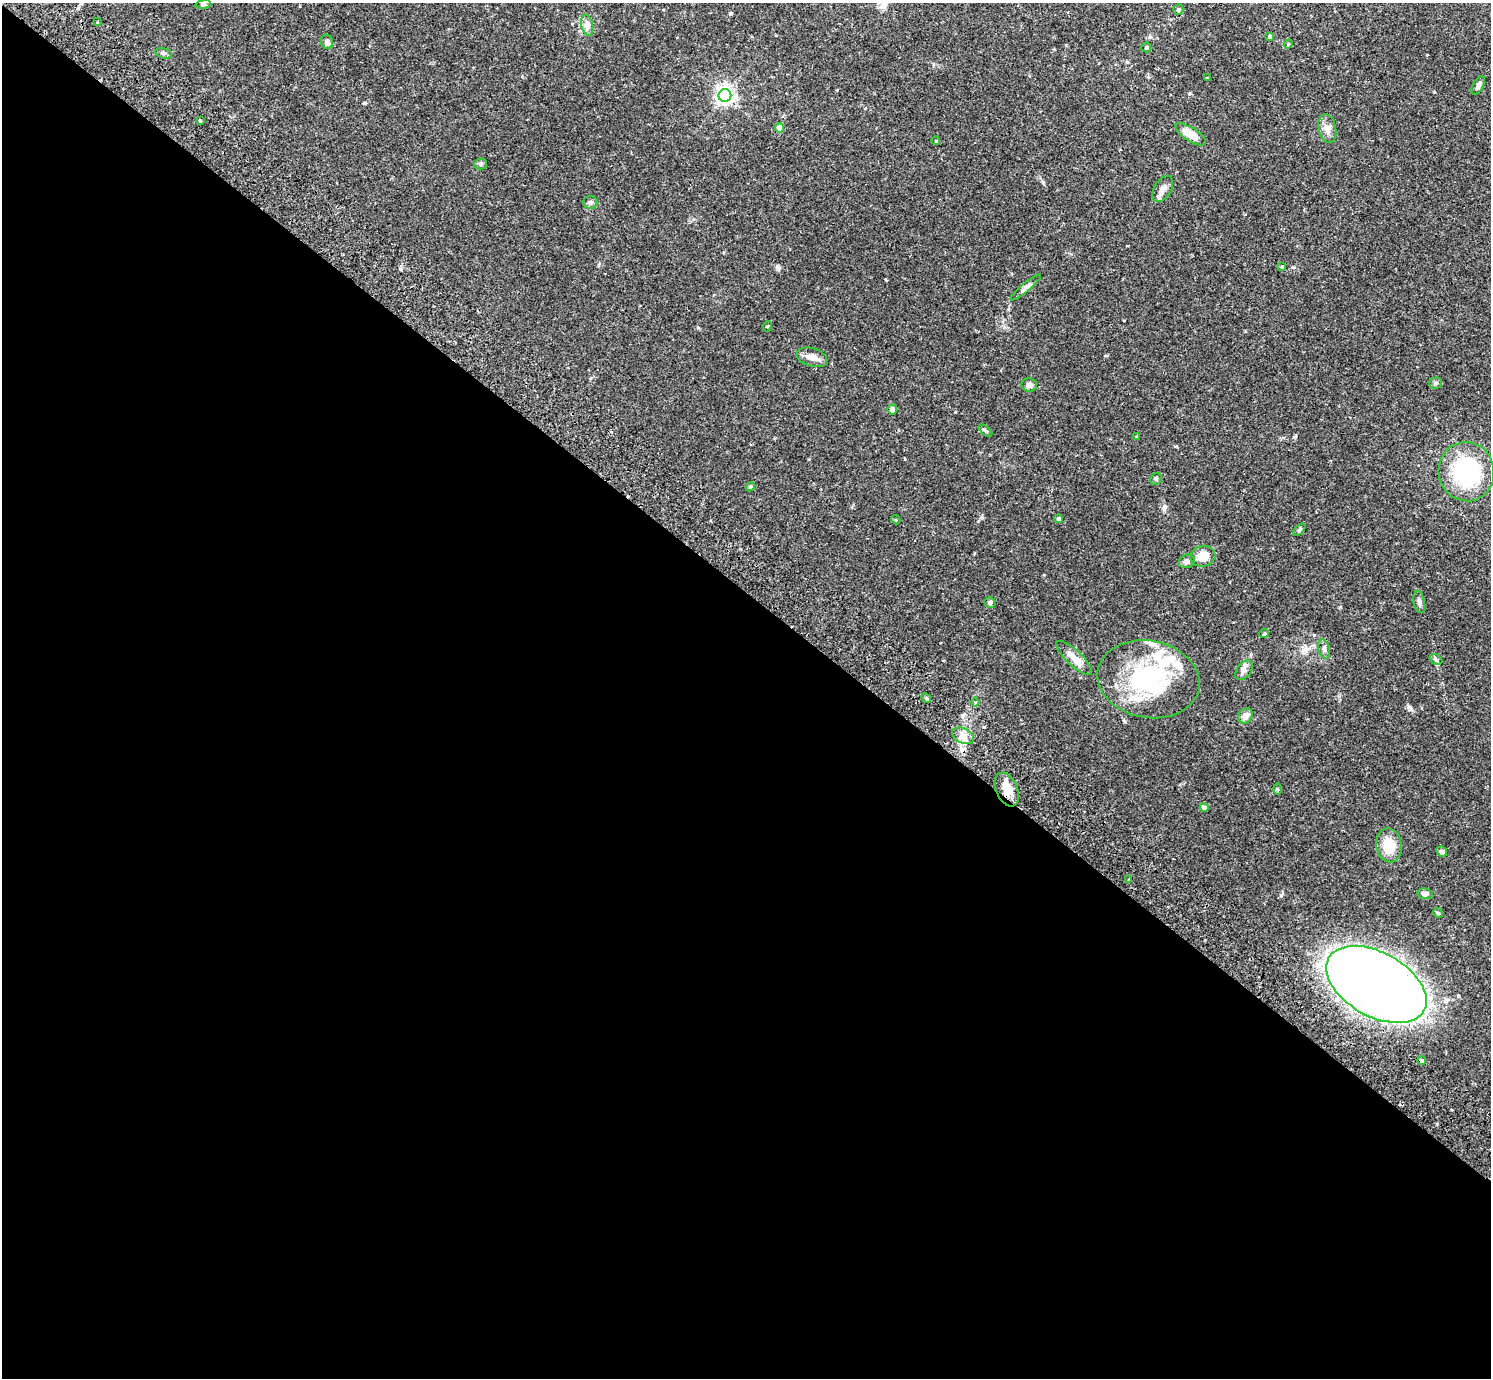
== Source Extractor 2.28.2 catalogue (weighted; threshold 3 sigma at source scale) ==
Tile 14 of 4 x 4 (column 2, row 4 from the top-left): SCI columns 1529-3017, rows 203-1578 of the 6033 x 6050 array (HDU 1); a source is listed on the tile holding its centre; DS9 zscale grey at full resolution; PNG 1493 x 1380 px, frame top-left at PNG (2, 3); each listed source drawn as its Kron ellipse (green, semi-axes under 4 px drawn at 4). Shown black and unused: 57% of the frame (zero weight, under 2 of 3 exposures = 3% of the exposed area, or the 3 px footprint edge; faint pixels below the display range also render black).
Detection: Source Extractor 2.28.2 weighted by HDU 2 'WHT'; one run over the whole footprint, this tile lists its part. Background 0.0961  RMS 0.0062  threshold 0.0281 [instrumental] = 3 sigma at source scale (4.5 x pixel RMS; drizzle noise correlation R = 1.50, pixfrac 1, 0.05/0.05 arcsec/px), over >= 5 px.
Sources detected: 65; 2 cosmic-ray / hot-pixel residue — neither listed nor drawn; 4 inside a brighter listed object's ellipse — not listed separately; the other 59 listed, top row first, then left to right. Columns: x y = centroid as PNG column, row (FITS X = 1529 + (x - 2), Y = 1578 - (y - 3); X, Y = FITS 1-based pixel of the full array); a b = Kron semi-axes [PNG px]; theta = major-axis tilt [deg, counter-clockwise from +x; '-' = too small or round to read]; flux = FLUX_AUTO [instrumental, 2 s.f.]
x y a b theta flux
203 4 8 4 9 0.86
1178 10 5 5 - 1.4
97 22 3 2 - 0.75
587 25 10 6 -77 2.4
1270 36 4 4 - 1.3
327 42 7 6 - 2.5
1288 44 4 4 - 0.67
1146 48 5 5 - 1.1
163 53 8 5 -17 1.2
1207 77 3 2 - 0.71
1478 85 10 5 61 1.9
725 95 6 6 - 250
200 120 3 2 - 0.86
780 128 4 4 - 8.4
1327 128 14 8 -78 4.1
1191 134 17 6 -32 9.2
936 141 4 3 - 0.44
481 164 6 5 - 1.1
1163 189 14 8 59 3.7
590 202 7 6 - 1.6
1282 266 4 3 - 0.61
1026 288 19 4 40 2.4
768 326 5 3 - 0.54
812 357 16 9 -17 4.9
1435 383 6 5 - 1.1
1029 385 8 6 -12 2.3
892 409 5 4 - 3
985 431 8 4 -39 0.99
1136 437 4 3 - 1
1466 472 30 27 -81 61
1156 479 6 5 - 0.92
750 487 5 3 - 0.6
1058 519 4 4 - 0.99
896 520 4 3 - 0.65
1299 530 7 4 45 0.95
1203 556 12 10 14 9
1187 561 8 6 24 1.9
990 602 5 5 - 1.3
1419 602 11 5 -78 2.1
1264 634 5 4 - 1.1
1324 649 10 5 -75 1.8
1074 658 23 7 -43 6.8
1436 659 7 5 -31 1.1
1244 670 11 7 53 2.5
1149 679 51 38 -10 71
926 698 5 4 - 0.93
975 702 4 4 - 1
1245 716 8 6 50 4
963 736 11 7 -26 4
1277 789 6 4 -89 0.69
1007 790 18 10 -67 8.1
1204 807 4 4 - 2.5
1389 845 17 12 -79 13
1442 852 5 4 - 1.4
1128 880 3 2 - 0.65
1425 894 7 5 -9 2.3
1438 913 5 4 - 0.68
1376 984 54 32 -29 720
1422 1061 4 4 - 5.1
Overlapping masked pixels (flux is a lower limit): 2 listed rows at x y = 1007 790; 1422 1061
Unlisted compact peaks at least as high as the median listed source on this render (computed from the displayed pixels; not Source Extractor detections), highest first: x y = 1314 635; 1410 707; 1281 895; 777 267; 1165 506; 1043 182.